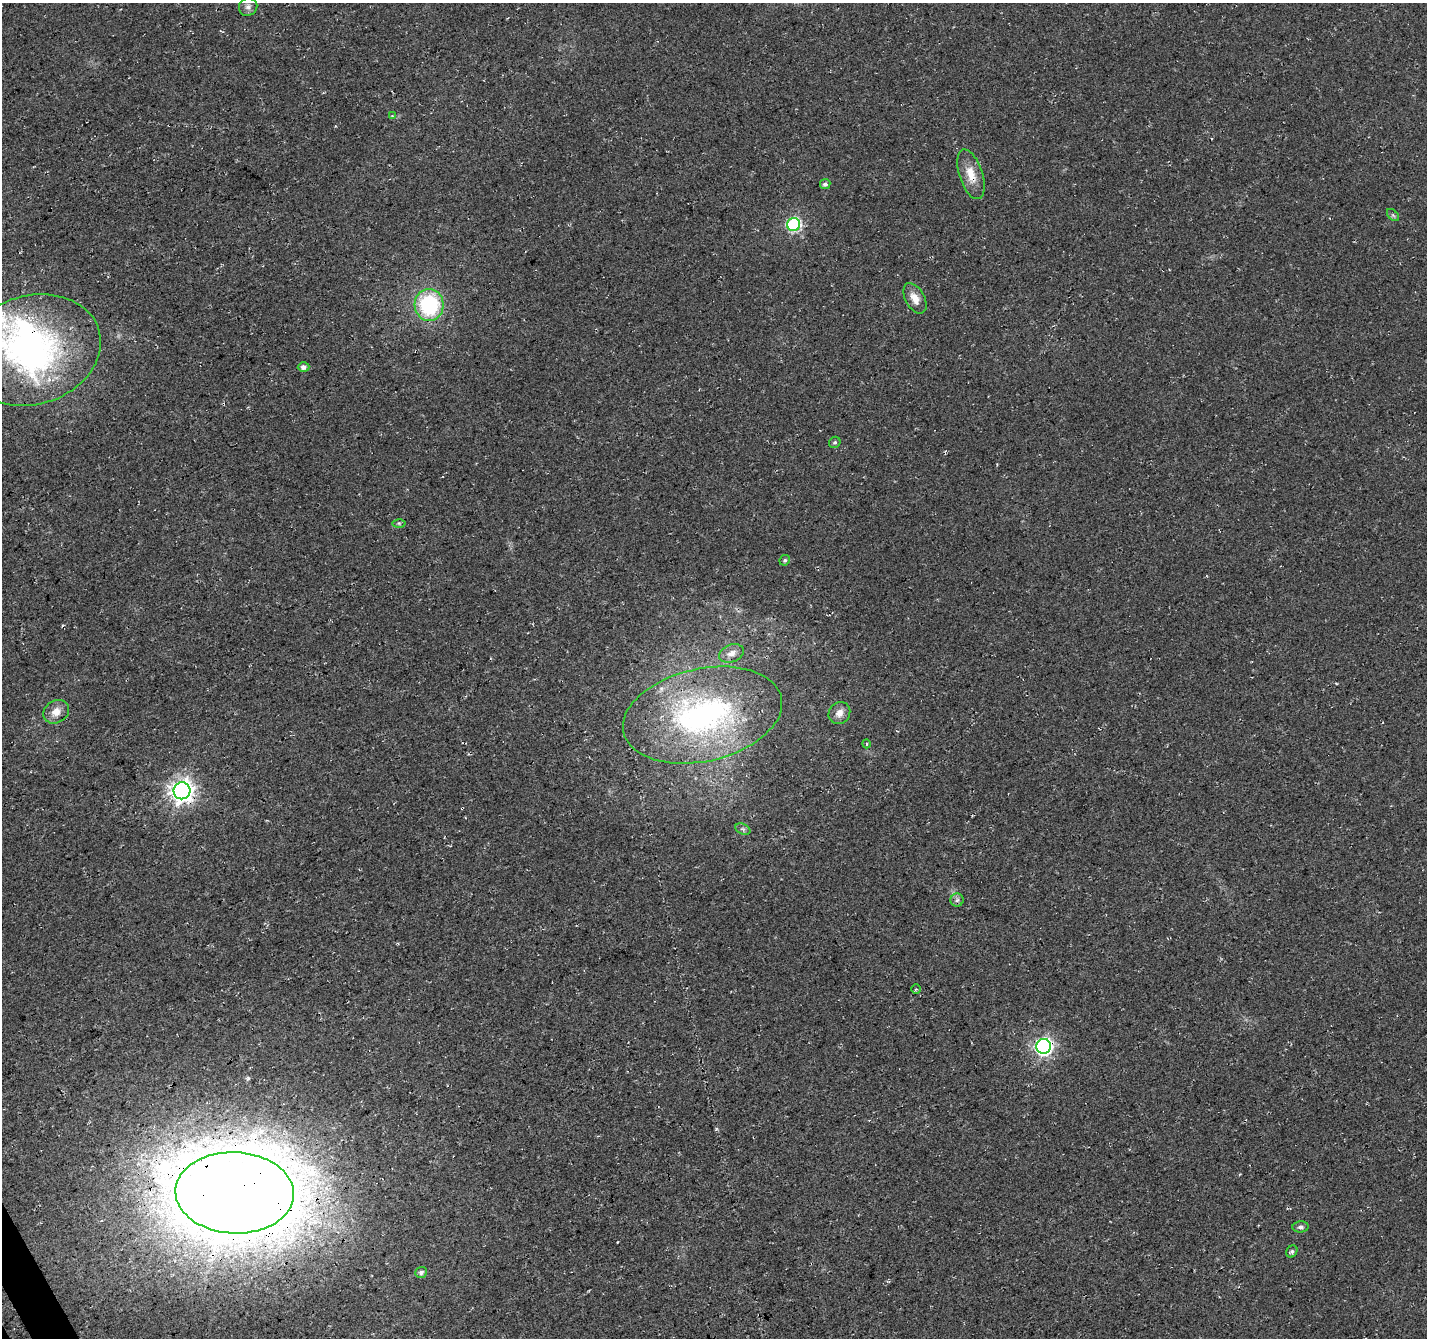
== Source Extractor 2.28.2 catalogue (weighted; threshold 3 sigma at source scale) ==
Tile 7 of 4 x 4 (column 3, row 2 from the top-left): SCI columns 2900-4324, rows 2801-4136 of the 5804 x 5658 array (HDU 1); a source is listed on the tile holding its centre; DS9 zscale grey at full resolution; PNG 1429 x 1340 px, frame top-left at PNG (2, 3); each listed source drawn as its Kron ellipse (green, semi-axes under 4 px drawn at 4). Shown black and unused: <1% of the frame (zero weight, under 3 of 4 exposures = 5% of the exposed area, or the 3 px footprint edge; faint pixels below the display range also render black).
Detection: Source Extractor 2.28.2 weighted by HDU 2 'WHT'; one run over the whole footprint, this tile lists its part. Background 0.0307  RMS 0.0082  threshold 0.0368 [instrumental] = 3 sigma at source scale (4.5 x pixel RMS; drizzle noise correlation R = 1.50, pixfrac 1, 0.0396/0.0396 arcsec/px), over >= 5 px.
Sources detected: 28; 1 inside a brighter object's white glare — neither listed nor drawn; the other 27 listed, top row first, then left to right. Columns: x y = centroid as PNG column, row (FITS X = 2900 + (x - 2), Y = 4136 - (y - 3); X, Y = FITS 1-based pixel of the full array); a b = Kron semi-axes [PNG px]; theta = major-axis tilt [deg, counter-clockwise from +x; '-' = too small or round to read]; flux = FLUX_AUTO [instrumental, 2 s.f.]
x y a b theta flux
248 7 9 8 - 3.5
392 116 4 4 - 0.69
971 174 26 11 -72 14
825 184 5 5 - 2.8
1393 215 7 4 -45 1.3
794 224 6 6 - 130
915 298 16 9 -61 8.6
429 305 16 14 -86 73
32 350 70 54 17 240
304 367 6 5 - 3.5
835 442 6 5 - 1.6
399 523 6 4 -1 1.3
785 560 5 5 - 1.6
731 653 13 8 19 5.8
56 712 13 11 30 8.3
839 713 12 10 52 5.8
703 715 81 46 13 210
867 744 4 3 - 0.96
182 791 8 8 - 620
743 829 8 5 -24 1.8
957 900 6 6 - 2.2
916 989 4 4 - 0.9
1044 1046 7 7 - 250
235 1193 59 40 -2 5100
1301 1227 8 5 5 2.5
1292 1251 6 5 - 1.9
421 1272 6 5 - 2.8
Overlapping masked pixels (flux is a lower limit): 6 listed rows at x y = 971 174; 32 350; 703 715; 182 791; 1044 1046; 235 1193